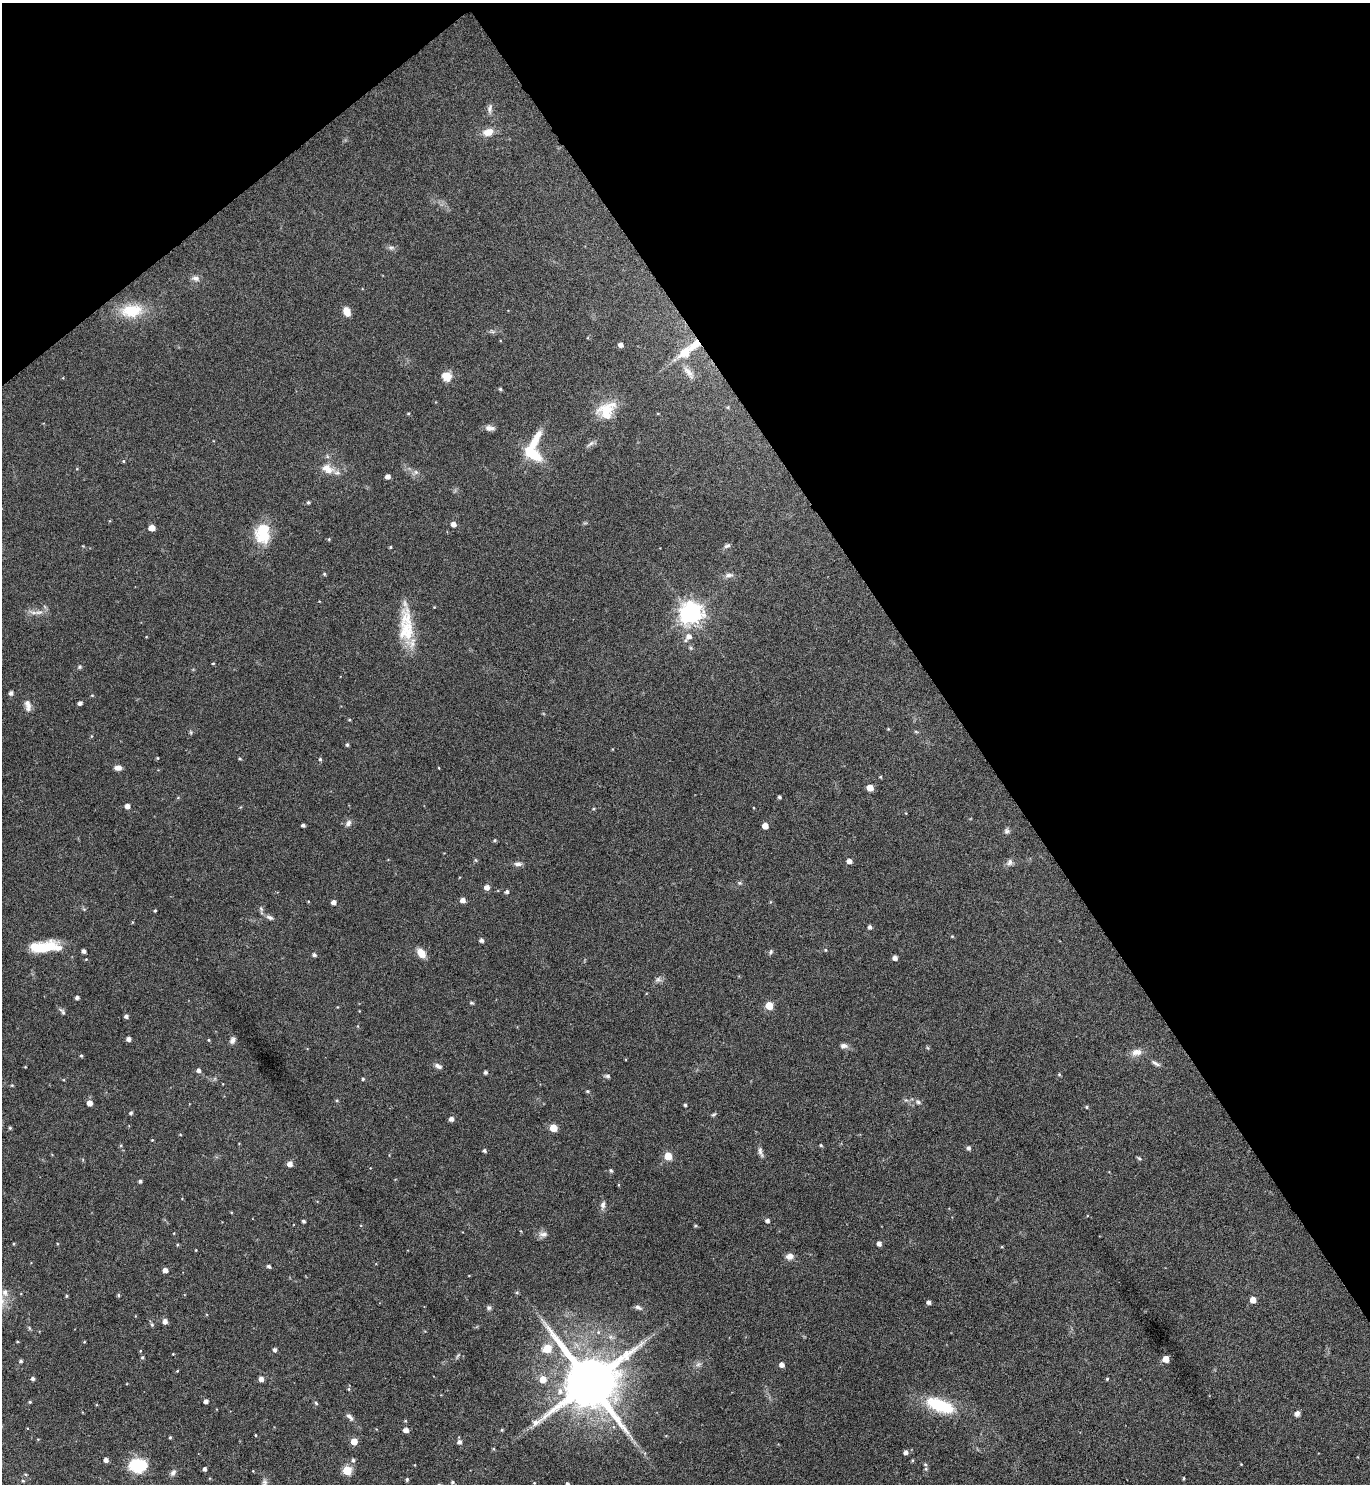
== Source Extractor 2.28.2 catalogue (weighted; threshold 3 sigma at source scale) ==
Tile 3 of 4 x 4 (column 3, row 1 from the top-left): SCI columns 2895-4262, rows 4451-5932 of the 5929 x 5933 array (HDU 1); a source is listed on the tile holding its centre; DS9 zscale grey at full resolution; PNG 1372 x 1486 px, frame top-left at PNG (2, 3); no overlay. Shown black and unused: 34% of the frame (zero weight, under 4 of 8 exposures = <1% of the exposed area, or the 3 px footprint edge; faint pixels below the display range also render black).
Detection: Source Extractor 2.28.2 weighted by HDU 2 'WHT'; one run over the whole footprint, this tile lists its part. Background 0.0784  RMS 0.0044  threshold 0.0181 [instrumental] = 3 sigma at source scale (4.09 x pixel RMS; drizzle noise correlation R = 1.36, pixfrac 0.8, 0.05/0.05 arcsec/px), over >= 5 px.
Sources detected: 195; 1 too faint to see at this stretch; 1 inside a brighter object's white glare — not listed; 2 inside a brighter listed object's ellipse — not listed separately; the other 191 listed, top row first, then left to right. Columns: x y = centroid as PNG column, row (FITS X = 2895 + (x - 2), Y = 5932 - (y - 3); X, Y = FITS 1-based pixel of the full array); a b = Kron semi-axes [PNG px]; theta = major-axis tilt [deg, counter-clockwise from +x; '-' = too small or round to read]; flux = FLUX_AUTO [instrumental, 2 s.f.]
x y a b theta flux
490 109 13 6 83 1.6
488 132 14 10 15 4.3
391 247 10 4 0 1.1
195 278 11 7 -16 1.8
132 311 31 18 5 13
347 312 8 6 -66 4.9
620 345 4 4 - 2
685 352 25 13 38 9.7
689 372 22 7 -47 3.4
446 376 11 10 - 4.6
500 389 4 4 - 0.59
606 410 27 20 38 11
408 413 5 3 - 0.4
490 428 13 6 -3 2
590 444 12 5 34 1.3
533 454 22 11 -36 14
123 461 4 4 - 0.44
327 469 18 12 -27 5.2
416 472 7 6 - 1.1
388 476 4 4 - 2.1
308 502 4 3 - 0.65
453 524 4 4 - 2.5
152 528 5 4 - 4.6
262 534 25 19 -90 13
329 539 5 4 - 0.4
83 546 3 3 - 0.32
727 546 9 5 23 0.99
390 547 4 3 - 0.45
324 574 4 4 - 0.5
729 575 12 5 7 1.6
34 612 12 5 -1 1.9
691 613 8 7 - 320
406 630 41 20 -88 17
689 636 8 7 - 2.7
691 648 6 4 -71 0.57
213 663 3 3 - 0.39
80 667 6 5 - 0.63
11 693 4 4 - 1.4
80 703 4 4 - 1.4
28 705 15 7 -80 2.5
349 720 4 3 - 0.43
888 729 4 3 - 0.34
191 732 5 5 - 0.55
916 732 6 3 -20 0.5
91 736 5 3 - 0.37
347 745 4 3 - 0.71
157 758 4 4 - 0.36
240 759 4 4 - 0.48
320 759 5 4 - 0.58
118 768 8 5 -1 2.2
439 768 4 2 - 0.25
880 777 4 4 - 0.43
870 788 5 5 - 5.7
779 797 4 4 - 0.78
127 806 4 4 - 2.3
348 823 9 6 53 1.4
303 825 4 3 - 1.1
765 826 5 4 - 4.5
1007 831 7 7 - 1.1
495 840 5 4 - 0.57
475 860 5 4 - 0.54
849 861 4 4 - 2.3
1009 862 10 8 57 1.6
518 864 10 6 0 1.5
739 883 6 5 - 0.63
487 887 5 5 - 2.6
507 892 4 4 - 0.99
463 900 5 4 - 2.3
333 902 4 4 - 2
770 902 5 3 - 0.37
261 909 7 4 -47 0.73
155 911 3 3 - 0.47
270 917 11 6 -23 1.4
870 927 4 4 - 1.1
952 936 4 4 - 0.4
481 940 4 4 - 1.3
49 947 26 14 7 11
825 950 5 4 - 0.53
84 951 4 4 - 1.4
771 952 7 5 63 0.7
421 953 12 8 -49 4
314 955 4 4 - 1.1
895 958 4 4 - 1.9
658 979 9 7 24 1.3
77 997 4 3 - 1.1
471 1003 6 4 -19 0.52
769 1006 5 5 - 11
62 1012 11 4 -52 0.99
126 1016 4 4 - 1.2
128 1039 4 4 - 1.7
208 1040 4 4 - 0.4
232 1040 8 6 55 1.5
844 1046 9 6 -3 1.6
1136 1052 15 10 12 3.1
81 1056 4 3 - 0.54
1156 1063 13 5 -30 1.4
438 1066 11 5 -26 1.5
25 1067 3 3 - 0.28
198 1070 5 5 - 1.4
485 1072 4 4 - 0.86
1059 1074 4 4 - 0.48
607 1076 7 5 -1 0.81
363 1079 4 4 - 0.57
587 1091 4 3 - 0.55
918 1102 8 6 -46 1.1
89 1103 5 4 - 3.1
685 1105 3 3 - 0.71
1086 1107 4 4 - 0.57
131 1113 4 4 - 0.74
713 1114 7 4 36 0.6
451 1119 5 5 - 1.8
10 1128 5 4 - 0.53
553 1128 5 5 - 8.7
152 1140 4 4 - 0.33
121 1145 5 3 - 0.45
821 1145 3 3 - 0.57
969 1148 5 4 - 1.1
484 1151 4 4 - 0.74
760 1152 15 5 -76 1.5
668 1156 5 5 - 11
1139 1158 7 4 -30 0.59
290 1164 5 5 - 2.7
611 1171 5 4 - 0.7
140 1181 4 4 - 0.77
603 1205 10 6 81 1.7
303 1221 3 3 - 0.78
767 1221 4 4 - 1.3
695 1226 3 3 - 0.53
174 1233 4 3 - 0.27
543 1234 12 7 -1 2
879 1243 4 4 - 1.8
177 1245 4 3 - 0.36
196 1250 3 3 - 0.27
790 1256 8 6 5 2.8
269 1266 4 4 - 1
165 1270 4 4 - 2.6
5 1292 9 8 - 2.5
517 1293 5 4 - 0.49
118 1295 4 4 - 0.56
66 1296 4 3 - 0.44
1253 1300 5 4 - 4.3
929 1302 4 4 - 1.4
638 1307 10 5 -23 1.2
489 1308 6 6 - 0.94
165 1321 5 5 - 2.1
152 1325 6 4 -88 0.68
29 1328 6 4 -71 0.5
17 1342 4 3 - 0.33
84 1342 4 3 - 0.36
547 1348 6 5 - 13
274 1350 5 4 - 1.2
173 1354 3 3 - 0.27
142 1357 5 4 - 0.62
1166 1359 5 5 - 6.7
21 1361 5 4 - 0.74
698 1364 8 6 22 1.2
782 1365 4 4 - 2.3
177 1371 4 3 - 0.35
33 1378 4 4 - 1.1
261 1379 5 4 - 2.3
543 1379 6 5 - 6.3
1107 1379 4 4 - 0.47
590 1382 16 15 - 3300
349 1389 6 4 -90 0.56
560 1391 8 8 - 2.6
206 1401 4 4 - 1.7
30 1402 4 3 - 0.55
316 1403 5 4 - 0.55
940 1405 34 14 -21 21
1297 1413 6 5 - 1.8
350 1417 12 5 -48 1.4
405 1421 4 4 - 0.42
406 1430 5 4 - 2.3
502 1430 4 4 - 0.46
255 1435 4 2 - 0.31
170 1437 4 3 - 0.46
354 1441 5 5 - 5.7
459 1442 5 5 - 1.4
906 1452 5 5 - 1.7
106 1460 4 4 - 1.8
353 1460 5 4 - 0.88
138 1465 20 15 0 14
925 1465 6 6 - 0.93
204 1469 4 3 - 1.2
347 1470 5 5 - 16
173 1473 9 6 59 1.4
25 1474 5 4 - 0.5
1184 1478 3 3 - 0.49
407 1479 4 3 - 0.61
264 1482 9 7 76 1.4
452 1482 4 4 - 0.76